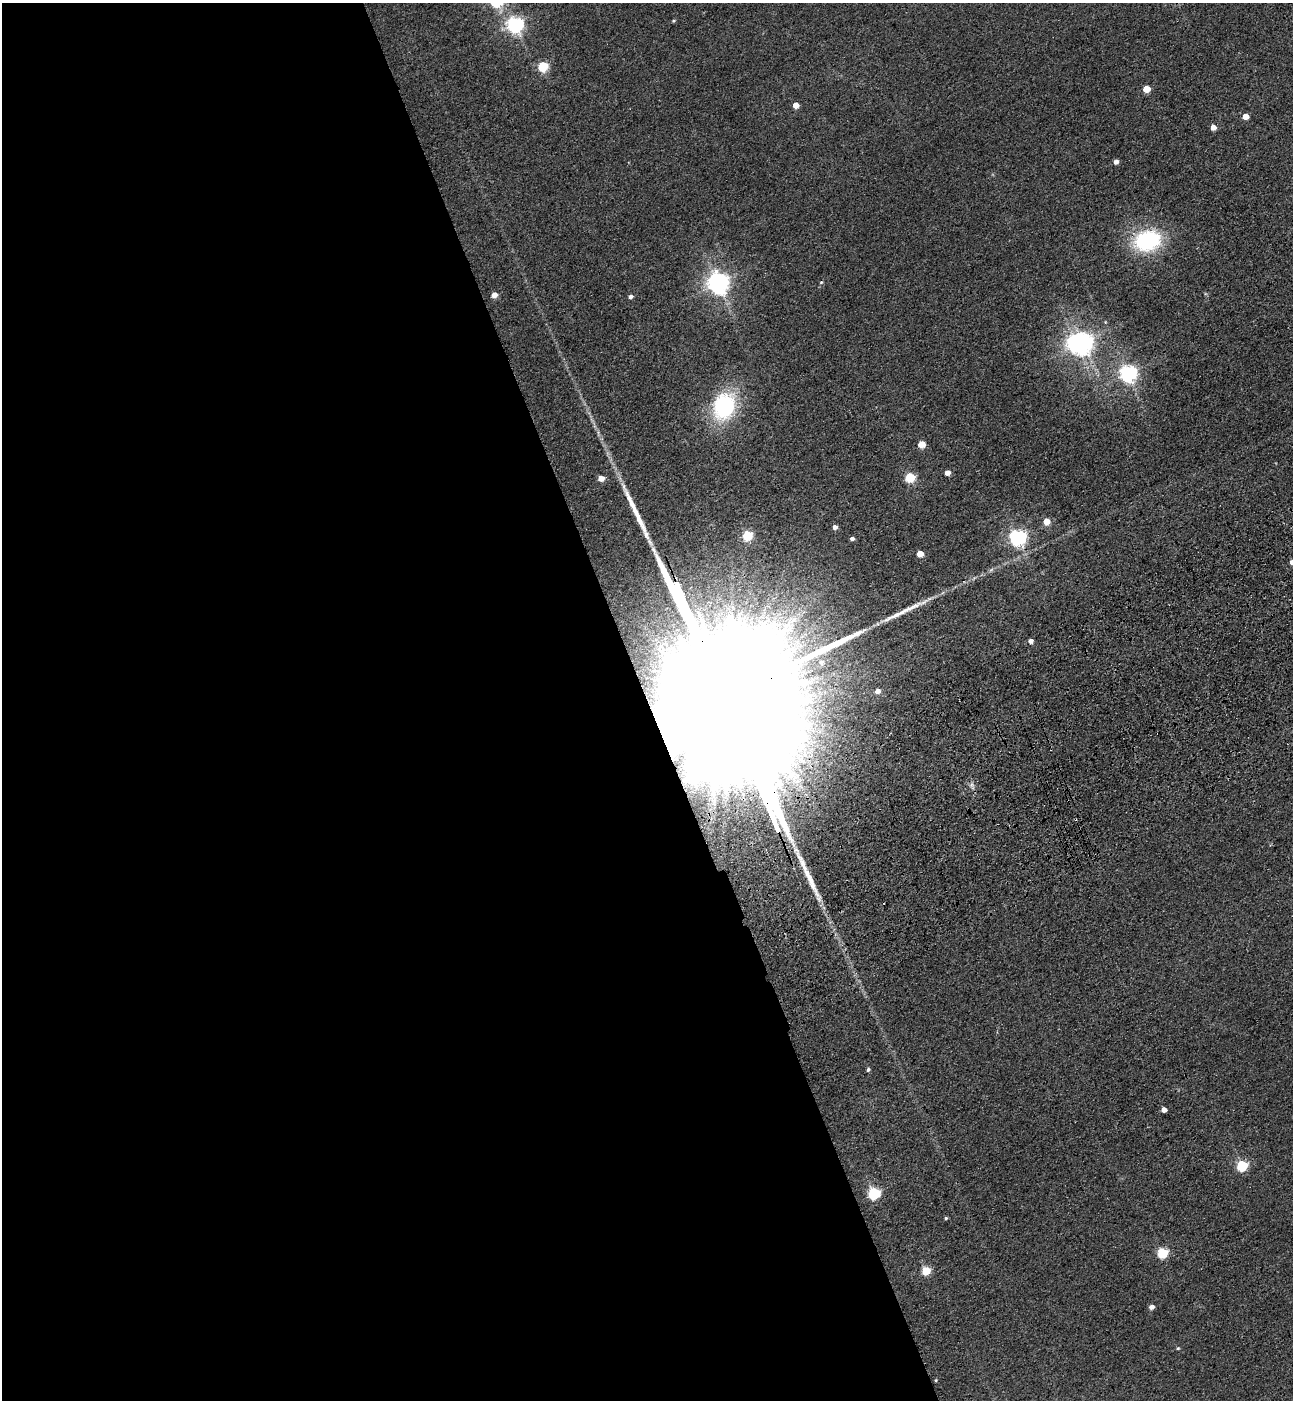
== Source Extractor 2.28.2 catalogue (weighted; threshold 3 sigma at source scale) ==
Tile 9 of 4 x 4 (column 1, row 3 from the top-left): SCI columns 347-1637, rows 1510-2907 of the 5727 x 5814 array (HDU 1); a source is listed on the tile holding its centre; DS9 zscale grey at full resolution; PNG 1295 x 1402 px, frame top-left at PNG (2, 3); no overlay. Shown black and unused: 50% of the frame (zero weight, under 3 of 4 exposures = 6% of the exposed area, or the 3 px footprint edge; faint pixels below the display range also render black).
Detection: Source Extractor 2.28.2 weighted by HDU 2 'WHT'; one run over the whole footprint, this tile lists its part. Background 0.0395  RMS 0.0066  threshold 0.0299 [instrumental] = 3 sigma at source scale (4.5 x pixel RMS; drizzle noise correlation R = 1.50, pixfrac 1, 0.05/0.05 arcsec/px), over >= 5 px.
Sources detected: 50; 1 too faint to see at this stretch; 1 inside a brighter object's white glare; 1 cosmic-ray / hot-pixel residue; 5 long thin detections or spike segments (spike, bleed or trail) — not listed; the other 42 listed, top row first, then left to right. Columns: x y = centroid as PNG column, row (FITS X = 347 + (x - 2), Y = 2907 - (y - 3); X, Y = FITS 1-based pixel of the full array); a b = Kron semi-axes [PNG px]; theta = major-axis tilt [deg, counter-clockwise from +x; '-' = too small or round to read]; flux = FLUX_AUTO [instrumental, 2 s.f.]
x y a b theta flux
673 21 5 4 - 0.77
514 25 7 6 - 230
542 67 6 5 - 48
1146 89 5 4 - 14
795 105 5 4 - 8.4
1245 116 5 4 - 9.3
1213 127 5 4 - 5.4
1116 162 5 4 - 3.1
1147 240 25 19 11 69
821 282 5 4 - 0.78
718 283 7 7 - 480
494 295 5 4 - 6.7
630 297 5 4 - 2.6
1083 343 7 7 - 380
1128 373 7 6 - 280
724 406 26 20 70 71
921 444 5 5 - 17
947 473 5 4 - 5.4
909 477 6 5 - 42
601 478 5 4 - 6.7
1046 521 5 5 - 11
835 527 5 4 - 3.1
747 535 6 5 - 42
1017 538 7 6 - 260
852 539 4 4 - 2.2
920 554 5 4 - 10
1292 562 5 4 - 3.6
802 636 7 4 20 1.7
1030 641 5 4 - 3.3
821 662 8 8 - 3.3
877 691 5 4 - 4.2
972 785 8 6 83 2.1
868 1070 5 4 - 1.2
1164 1110 5 4 - 4.3
1242 1166 6 5 - 64
874 1194 6 6 - 83
946 1218 4 3 - 0.94
1162 1253 6 5 - 59
926 1271 5 5 - 28
1152 1307 5 4 - 3.5
1178 1348 5 4 - 0.85
936 1380 4 3 - 0.6
Isophote crosses this tile's border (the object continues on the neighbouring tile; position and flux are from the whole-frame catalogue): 1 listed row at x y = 1292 562